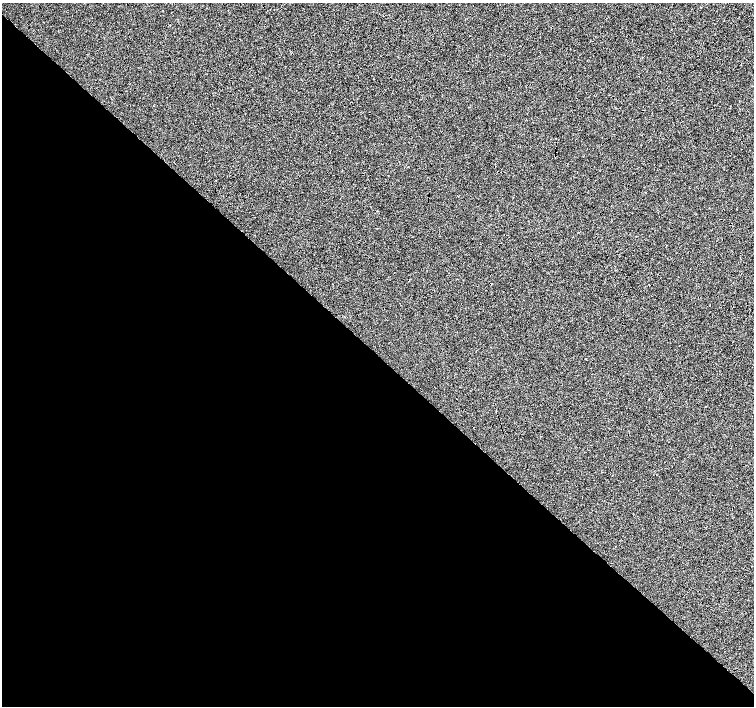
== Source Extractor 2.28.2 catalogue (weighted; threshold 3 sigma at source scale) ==
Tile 14 of 4 x 4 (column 2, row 4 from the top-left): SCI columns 1512-3015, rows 227-1634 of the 6027 x 6019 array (HDU 1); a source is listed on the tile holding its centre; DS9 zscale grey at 2 x 2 block average (1 PNG px = mean of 2 x 2 image px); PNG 756 x 708 px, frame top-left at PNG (2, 3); no overlay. Shown black and unused: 50% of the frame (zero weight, under 3 of 4 exposures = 2% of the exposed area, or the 3 px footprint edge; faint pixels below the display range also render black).
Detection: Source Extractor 2.28.2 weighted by HDU 2 'WHT'; one run over the whole footprint, this tile lists its part. Background -0.0011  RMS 0.0063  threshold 0.0285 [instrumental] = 3 sigma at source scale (4.5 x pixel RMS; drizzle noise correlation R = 1.50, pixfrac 1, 0.0396/0.0396 arcsec/px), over >= 5 px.
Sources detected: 3; all 3 listed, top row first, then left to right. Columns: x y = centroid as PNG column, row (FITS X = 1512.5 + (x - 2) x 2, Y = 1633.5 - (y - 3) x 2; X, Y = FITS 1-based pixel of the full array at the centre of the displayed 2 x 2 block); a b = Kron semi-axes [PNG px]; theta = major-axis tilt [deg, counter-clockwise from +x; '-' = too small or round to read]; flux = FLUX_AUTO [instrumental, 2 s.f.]
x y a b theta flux
491 284 2 2 - 0.74
586 359 2 2 - 4.9
649 399 2 2 - 0.95